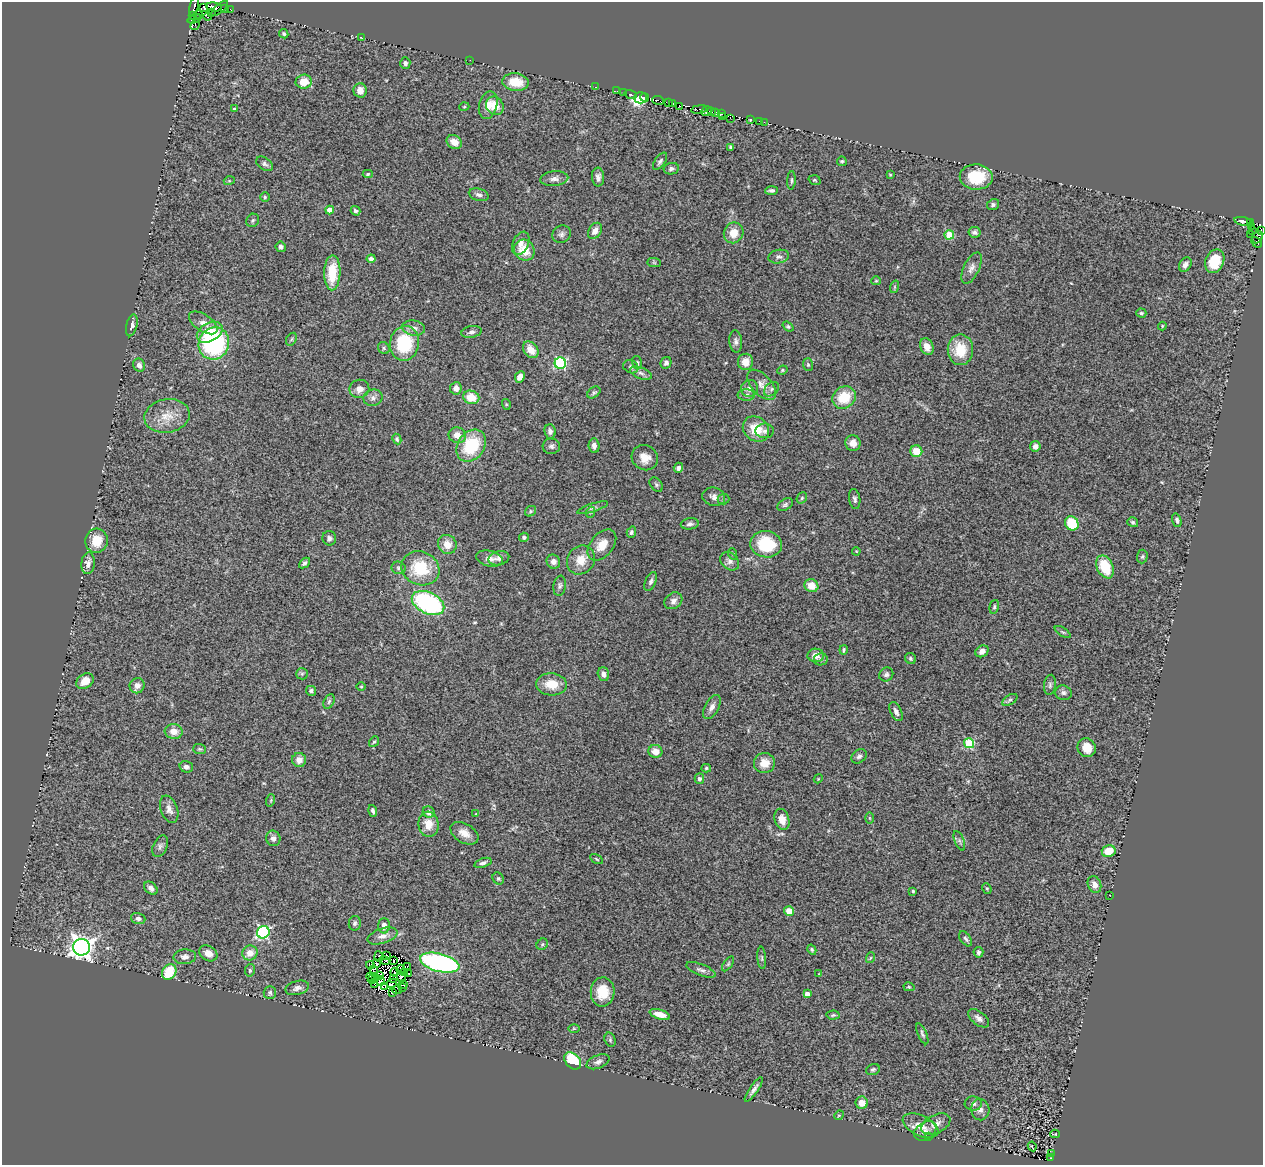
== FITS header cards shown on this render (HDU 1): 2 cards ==
NAXIS1  =                 1261
NAXIS2  =                 1163

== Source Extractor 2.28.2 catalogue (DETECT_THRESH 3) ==
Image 1261 x 1163 px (HDU 1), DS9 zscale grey, 1 PNG px = 1 image px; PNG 1265 x 1167 px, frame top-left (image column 1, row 1163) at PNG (2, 2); each listed source drawn as its Kron ellipse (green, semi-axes under 4 px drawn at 4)
Background 0.5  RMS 0.071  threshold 0.212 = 3 sigma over >= 5 px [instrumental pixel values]
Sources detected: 325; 17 with non-positive FLUX_AUTO (blend fragments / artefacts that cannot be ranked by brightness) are neither listed nor drawn; the other 308 listed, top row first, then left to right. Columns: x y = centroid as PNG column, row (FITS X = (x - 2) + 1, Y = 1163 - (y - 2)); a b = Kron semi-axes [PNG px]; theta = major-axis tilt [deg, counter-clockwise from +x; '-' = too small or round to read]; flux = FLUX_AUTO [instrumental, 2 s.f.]
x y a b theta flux
194 6 10 3 77 15
204 7 4 3 - 260
214 7 8 4 -10 470
219 8 10 3 41 210
225 8 3 3 - 66
231 10 3 2 - 6.3
211 12 3 2 - 18
193 15 4 3 - 85
198 15 4 2 - 94
208 16 4 2 - 45
194 19 7 3 21 52
195 25 6 2 58 19
284 34 5 4 - 7.2
361 38 3 2 - 5.4
470 60 2 2 - 3.3
405 63 5 5 - 12
304 82 8 7 - 84
515 82 13 8 -6 96
595 87 3 2 - 15
360 90 7 6 - 41
617 91 3 2 - 4.8
624 93 2 2 - 7.3
631 95 6 2 -17 36
640 98 7 5 1 730
645 98 4 3 - 390
658 100 6 3 -9 84
668 103 4 4 - 69
673 103 3 2 - 48
488 105 14 9 75 42
495 106 10 8 -52 72
679 106 3 2 - 68
464 107 5 3 - 4.1
234 109 4 4 - 6.5
699 109 8 3 10 72
706 111 5 4 - 120
712 112 3 2 - 50
716 112 3 2 - 88
722 113 3 3 - 33
723 116 3 2 - 46
730 118 2 2 - 64
750 119 3 3 - 140
759 121 3 2 - 8.4
764 122 2 2 - 13
454 142 8 6 -34 47
731 147 3 3 - 6.9
660 161 10 5 55 13
842 161 5 4 - 6.8
265 164 9 6 -35 14
671 169 8 5 9 15
368 174 5 4 - 5.8
890 175 4 4 - 4.3
598 177 9 6 -87 19
976 177 16 12 -2 140
554 179 14 7 5 26
791 180 9 3 87 7.6
815 180 6 4 -20 6.6
229 181 5 3 - 5.2
771 190 6 3 4 12
479 195 10 6 -15 16
265 197 5 5 - 7
993 205 6 5 - 11
330 210 4 4 - 53
355 211 5 4 - 10
253 220 7 6 - 9.3
1243 221 9 4 -12 160
1250 222 4 2 - 65
1251 226 3 2 - 57
1261 230 4 2 - 26
595 231 9 6 56 29
1252 231 2 2 - 26
975 232 6 5 - 14
734 233 10 9 - 66
561 234 9 8 - 17
1250 234 2 2 - 13
949 235 5 4 - 150
1257 237 6 5 - 2.4
1257 242 6 2 -47 2.1
521 243 12 7 64 31
281 247 5 5 - 14
524 250 11 10 - 85
779 257 10 6 11 16
371 259 4 4 - 23
1215 261 12 9 67 120
654 263 7 4 -1 7.7
1185 264 7 5 54 19
971 268 17 8 64 30
332 273 17 8 89 140
876 281 5 4 - 5.5
894 287 6 4 72 7.3
1141 313 5 4 - 7
203 323 16 8 -34 34
132 325 11 5 75 20
788 326 6 4 -37 7.1
1162 326 4 4 - 4.6
414 328 11 7 -10 25
210 332 14 9 29 110
472 332 10 6 11 17
291 339 7 5 59 8.1
736 341 11 6 -84 18
214 343 16 15 - 640
404 343 17 14 81 260
927 347 9 6 -67 34
384 348 6 5 - 10
531 350 9 6 -50 61
960 350 15 12 -90 120
637 362 6 5 - 7.8
746 362 8 7 - 55
560 363 6 5 - 540
666 363 6 5 - 15
139 365 7 6 - 18
808 365 6 5 - 7.5
631 367 8 6 -26 13
782 370 5 4 - 6.3
641 373 11 5 -19 19
520 377 6 4 63 34
762 385 18 10 -48 41
456 388 6 6 - 30
750 388 8 8 - 27
359 389 10 9 - 33
771 389 8 6 43 14
594 393 7 5 38 9.5
746 395 8 5 1 14
471 397 8 6 -19 91
844 397 12 10 35 140
373 398 9 8 - 23
506 404 5 3 - 4.9
167 416 23 16 10 92
756 429 14 11 -39 110
550 431 7 5 -84 15
765 431 9 7 1 19
457 435 9 7 -20 39
397 439 5 4 - 8.6
853 443 8 7 - 35
471 446 17 13 53 240
551 446 8 7 - 15
594 446 7 5 -85 20
1035 446 5 5 - 24
916 451 6 6 - 75
645 458 13 12 - 50
678 468 5 4 - 17
656 485 8 5 -50 9.5
714 497 11 9 -15 24
802 498 6 5 - 7.7
723 499 6 5 - 7.6
855 499 10 5 -81 13
785 505 8 5 33 11
593 508 16 3 18 13
530 511 6 5 - 6.2
591 512 5 3 - 5.5
1177 520 7 4 -75 10
1133 522 6 4 -33 8.2
1072 523 7 6 - 150
690 524 9 5 7 15
631 532 6 4 72 9.6
524 537 5 4 - 9.2
329 538 7 7 - 15
96 541 12 11 - 86
447 544 10 9 - 56
766 544 16 13 -8 200
602 545 18 11 50 64
856 551 4 3 - 3.5
733 554 6 3 -71 5
1142 556 7 5 87 8.1
490 558 13 7 -12 28
499 558 10 7 13 22
581 560 15 13 51 70
730 561 10 8 -42 25
553 562 7 6 - 19
88 563 11 6 83 24
304 563 6 4 42 10
1105 567 12 8 -65 150
398 568 7 6 - 10
420 568 19 16 -23 200
651 581 10 5 66 14
560 586 10 6 82 13
811 586 7 6 - 70
673 601 9 7 38 20
428 603 17 10 -26 650
994 607 7 4 74 8.5
1063 632 9 3 -33 8.5
844 650 4 3 - 7.4
982 651 7 5 32 25
816 655 8 6 -2 38
910 658 6 5 - 8.9
821 659 7 6 - 12
302 674 6 6 - 9.7
603 674 7 5 -70 20
886 674 7 6 - 13
85 681 9 7 37 50
551 684 15 11 -4 78
1050 685 10 6 83 13
137 686 8 7 - 31
361 687 4 3 - 4.1
311 691 5 5 - 11
1063 693 8 7 - 15
1010 700 8 4 32 11
329 701 8 5 63 9.4
712 707 13 7 60 26
896 712 10 5 -64 20
174 731 9 7 -7 42
374 742 6 4 51 6.7
969 743 5 5 - 300
1087 748 9 9 - 62
200 749 6 5 - 7.8
655 751 7 6 - 44
859 756 8 6 40 15
299 760 7 7 - 35
764 763 10 10 - 52
186 767 6 5 - 19
706 768 5 4 - 6.7
699 779 5 4 - 12
818 779 4 3 - 3.9
271 800 6 4 72 5.8
169 809 14 8 -69 27
373 811 6 4 -73 12
429 812 6 5 - 28
476 814 4 3 - 3.9
869 818 6 4 -89 5.3
782 819 11 7 -73 36
429 824 12 10 -83 64
464 833 15 9 -31 46
273 838 8 7 - 22
959 841 10 4 -68 13
160 846 11 7 65 17
1109 851 7 6 - 79
596 859 7 4 -28 5.6
483 863 9 4 19 15
498 878 6 5 - 8.7
1094 885 9 6 -67 31
151 888 8 5 -41 20
987 888 5 4 - 5.3
913 891 4 3 - 6.2
1110 895 2 2 - 2.4
789 911 5 5 - 49
138 919 7 5 -17 15
355 923 7 6 - 12
384 926 7 5 -89 27
263 932 6 6 - 660
383 936 16 7 18 31
966 939 8 5 -56 11
542 944 6 5 - 6.3
81 947 8 8 - 3500
812 950 5 4 - 7.5
978 952 5 5 - 12
208 953 10 7 -32 32
250 953 8 7 - 47
379 956 5 3 - 6
386 956 3 2 - 2.7
185 957 11 7 5 24
762 958 11 4 -85 9.7
870 958 5 3 - 4.8
385 960 5 2 - 11
393 960 3 3 - 1
376 963 3 2 - 5.2
440 963 20 9 -14 950
728 964 8 4 55 8.8
370 965 4 4 - 0.62
407 966 2 2 - 3.2
374 969 4 3 - 3.7
250 970 6 5 - 8.7
401 970 5 2 - 3.8
701 970 15 5 -21 19
169 972 8 6 55 160
395 972 4 3 - 13
404 972 4 2 - 0.26
409 973 3 3 - 6.8
819 974 3 3 - 3.5
370 976 4 2 - 7.4
379 976 4 3 - 0.029
401 977 5 4 - 7
376 978 3 2 - 5.3
373 979 6 2 48 2.1
394 979 3 2 - 2.1
381 981 4 3 - 12
392 983 5 2 - 8.5
374 984 3 2 - 7.1
403 985 5 3 - 7.4
385 986 4 2 - 4.8
909 987 5 4 - 5.7
297 988 12 7 15 21
403 988 3 2 - 6
397 990 5 2 - 6.3
270 992 6 6 - 10
392 992 3 2 - 8.8
603 992 14 12 87 100
807 994 4 4 - 26
660 1014 10 5 -17 58
833 1015 6 4 3 7.2
979 1018 12 6 -38 21
574 1028 6 4 0 5.2
922 1034 11 4 -66 11
610 1040 7 5 -72 8.7
573 1061 10 7 -46 190
598 1062 12 6 22 18
873 1069 7 5 21 9.1
754 1089 14 3 55 19
862 1103 6 6 - 41
973 1103 8 7 - 15
980 1110 10 9 - 25
839 1115 5 4 - 5.6
936 1124 15 9 25 36
920 1126 19 10 -25 61
925 1131 12 8 35 24
1055 1134 5 2 - 4.9
929 1136 3 2 - 7.2
1032 1146 5 3 - 16
1052 1154 3 2 - 12
1051 1158 3 2 - 0.96
At the frame edge (FLAGS 8, measured only in part): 1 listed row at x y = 1261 230
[17 non-positive-flux detections neither listed nor drawn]